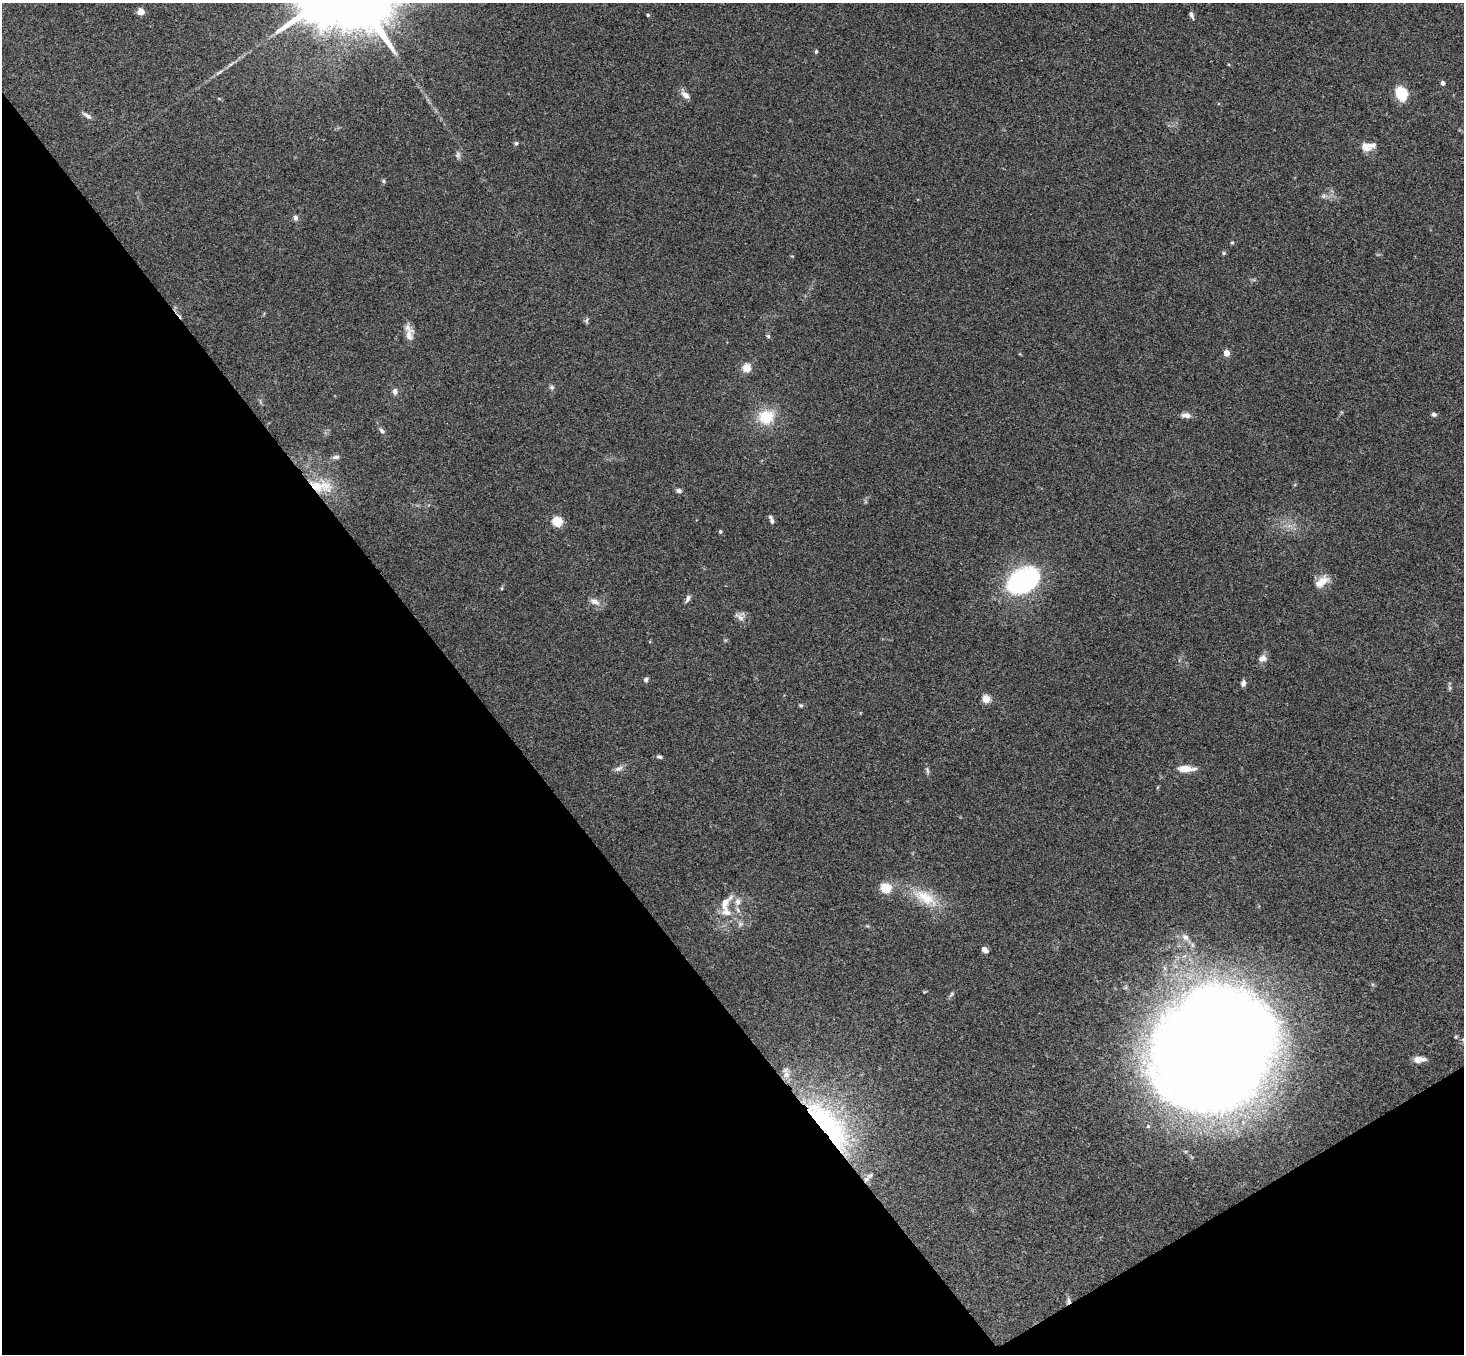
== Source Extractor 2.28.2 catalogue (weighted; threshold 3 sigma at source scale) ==
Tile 14 of 4 x 4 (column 2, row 4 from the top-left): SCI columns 1516-2977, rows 331-1682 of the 5950 x 5930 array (HDU 1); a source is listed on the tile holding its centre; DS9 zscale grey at full resolution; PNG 1466 x 1356 px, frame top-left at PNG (2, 3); no overlay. Shown black and unused: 35% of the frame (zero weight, under 3 of 4 exposures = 6% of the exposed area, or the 3 px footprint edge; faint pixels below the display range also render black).
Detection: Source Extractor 2.28.2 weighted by HDU 2 'WHT'; one run over the whole footprint, this tile lists its part. Background 0.153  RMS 0.0072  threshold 0.0324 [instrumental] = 3 sigma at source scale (4.5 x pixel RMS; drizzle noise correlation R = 1.50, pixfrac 1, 0.05/0.05 arcsec/px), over >= 5 px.
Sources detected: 67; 3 inside a brighter listed object's ellipse — not listed separately; the other 64 listed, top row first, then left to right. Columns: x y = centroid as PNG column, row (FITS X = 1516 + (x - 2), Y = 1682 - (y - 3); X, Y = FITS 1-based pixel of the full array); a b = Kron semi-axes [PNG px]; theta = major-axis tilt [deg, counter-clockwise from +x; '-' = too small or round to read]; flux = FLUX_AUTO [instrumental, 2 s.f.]
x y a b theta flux
141 11 7 7 - 4.8
648 15 4 3 - 0.93
1192 15 9 5 -65 1.9
816 51 5 4 - 0.94
230 65 6 4 20 1.2
220 72 11 3 35 1.8
1443 83 4 4 - 3
1401 93 11 8 -55 28
685 95 13 7 -41 3.9
87 116 13 5 -36 2.6
516 143 5 5 - 1.3
1367 146 18 10 9 7.7
458 154 9 6 60 2.2
383 181 5 5 - 1.1
1323 196 7 6 - 1.8
296 218 7 5 -77 2.4
1232 242 5 3 - 0.75
1224 253 5 5 - 0.93
587 321 8 4 81 1.3
409 335 22 9 -89 6.4
768 336 5 5 - 1.1
1226 353 4 4 - 12
746 368 5 5 - 31
552 387 7 6 - 1.6
395 391 8 7 - 2.5
1434 414 6 5 - 1.8
1186 415 12 6 -4 3.9
766 417 23 19 17 21
382 431 8 6 -46 1.9
336 457 10 5 5 2.1
321 486 34 16 -7 22
679 491 7 6 - 1.9
772 521 9 6 -62 2.1
557 522 5 5 - 50
720 532 4 4 - 1.3
1023 581 41 27 31 85
1322 582 19 10 37 8.7
502 588 5 3 - 0.75
688 598 10 5 65 2.4
595 602 15 8 -24 4.7
740 616 14 11 -24 4.1
1263 658 11 9 15 3.9
646 679 6 5 - 1.8
1243 683 7 5 83 2.7
1450 688 7 4 90 1.2
986 699 5 4 - 27
801 705 5 4 - 0.96
659 757 7 5 -14 1.4
619 768 12 6 26 2.9
1186 769 14 6 0 13
927 770 9 4 -88 1.6
886 888 14 13 - 11
925 897 39 16 -28 23
738 902 11 8 -89 4.1
725 903 24 10 55 10
740 924 7 4 89 1.6
1185 937 11 8 -41 4
985 950 8 5 -41 3.1
951 994 9 4 57 1.4
1213 1049 89 82 51 2300
1419 1059 14 7 4 5
828 1125 82 28 -52 130
1148 1126 5 5 - 1.1
1069 1301 10 5 -82 2.3
Overlapping masked pixels (flux is a lower limit): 3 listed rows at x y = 321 486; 828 1125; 1069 1301